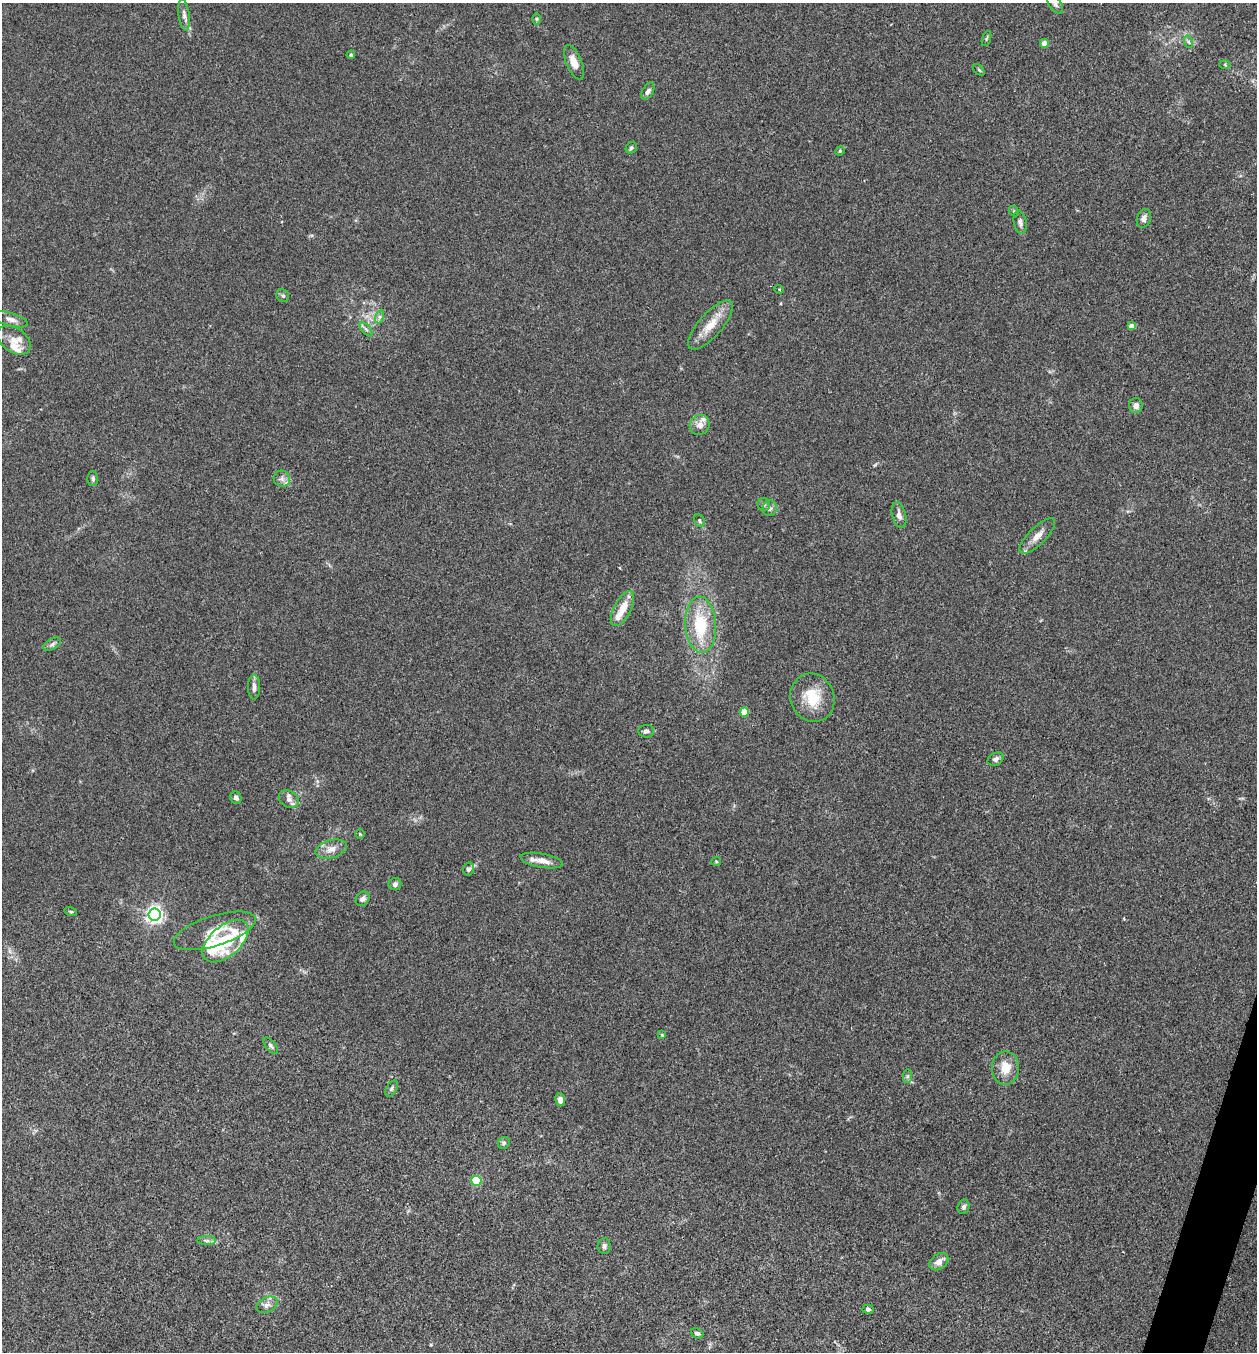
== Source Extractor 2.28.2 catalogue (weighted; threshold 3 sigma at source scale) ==
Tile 6 of 4 x 4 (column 2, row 2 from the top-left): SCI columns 1520-2774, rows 2702-4051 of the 5419 x 5403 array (HDU 1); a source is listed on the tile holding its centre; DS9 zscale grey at full resolution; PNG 1259 x 1354 px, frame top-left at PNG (2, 3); each listed source drawn as its Kron ellipse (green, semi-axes under 4 px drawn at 4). Shown black and unused: <1% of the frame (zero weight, under 3 of 4 exposures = <1% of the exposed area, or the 3 px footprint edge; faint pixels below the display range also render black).
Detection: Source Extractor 2.28.2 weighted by HDU 2 'WHT'; one run over the whole footprint, this tile lists its part. Background 0.0288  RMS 0.0045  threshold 0.0202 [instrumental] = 3 sigma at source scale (4.5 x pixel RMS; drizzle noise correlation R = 1.50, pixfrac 1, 0.05/0.05 arcsec/px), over >= 5 px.
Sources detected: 76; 2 inside a brighter object's white glare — neither listed nor drawn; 5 inside a brighter listed object's ellipse — not listed separately; the other 69 listed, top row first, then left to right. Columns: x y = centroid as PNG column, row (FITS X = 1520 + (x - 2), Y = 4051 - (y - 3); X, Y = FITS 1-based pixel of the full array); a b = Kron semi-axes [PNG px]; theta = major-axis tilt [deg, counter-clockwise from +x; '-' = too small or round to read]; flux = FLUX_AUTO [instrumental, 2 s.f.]
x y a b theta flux
1055 4 11 6 -52 1.5
184 15 16 5 -83 1.9
537 19 6 4 90 0.6
986 38 8 3 71 0.62
1189 42 6 4 -70 0.71
1044 43 4 4 - 3.5
351 55 4 3 - 0.85
574 62 18 8 -67 4.3
1225 65 6 4 -2 0.48
979 70 7 4 -45 0.62
648 91 9 5 61 1.7
631 148 6 5 - 0.84
840 151 5 4 - 0.53
1014 211 5 4 - 0.63
1144 218 9 6 71 2.2
1020 222 12 6 -79 1.7
779 289 5 3 - 0.37
283 296 7 6 - 0.93
379 317 7 4 71 0.99
10 319 18 6 -16 2.6
710 325 31 11 48 8.4
1131 326 4 4 - 3.6
366 329 9 4 -48 1.1
14 340 19 12 -36 4.9
1136 406 7 7 - 2
700 425 10 9 - 2.9
93 479 7 5 -88 1
282 479 8 8 - 2
764 504 6 6 - 1.1
770 508 8 7 - 1.4
899 515 13 7 -75 2.4
699 521 6 5 - 0.74
1037 536 23 8 44 4.3
622 609 19 8 62 6.2
701 625 28 15 -86 21
52 644 10 5 30 1.3
254 687 12 6 -90 2.1
812 698 24 22 -69 14
744 712 5 4 - 11
646 731 8 6 4 1.4
996 759 8 6 29 1.3
236 798 6 5 - 1.8
289 799 10 8 -32 2.3
360 834 4 4 - 0.47
331 849 16 9 16 4.1
542 861 21 7 -10 4.3
716 861 5 4 - 0.47
468 869 6 5 - 1.3
395 884 6 6 - 1.3
363 899 8 6 49 1.7
71 912 6 4 -17 0.62
155 915 6 6 - 160
215 931 43 15 17 10
226 941 27 15 41 30
662 1035 4 4 - 0.45
271 1045 10 5 -50 1.3
1005 1068 17 13 89 7.4
907 1076 7 4 89 0.89
392 1089 9 5 60 1
560 1100 6 5 - 2.5
504 1143 6 5 - 0.83
476 1181 5 5 - 26
964 1207 7 6 - 1.2
207 1241 9 4 0 1.2
604 1246 8 6 82 1.2
939 1262 10 7 37 3.3
267 1305 11 7 27 2.3
868 1309 6 4 -14 1.1
697 1333 6 5 - 1
Isophote crosses this tile's border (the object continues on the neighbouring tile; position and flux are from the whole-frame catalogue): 1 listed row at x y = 1055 4